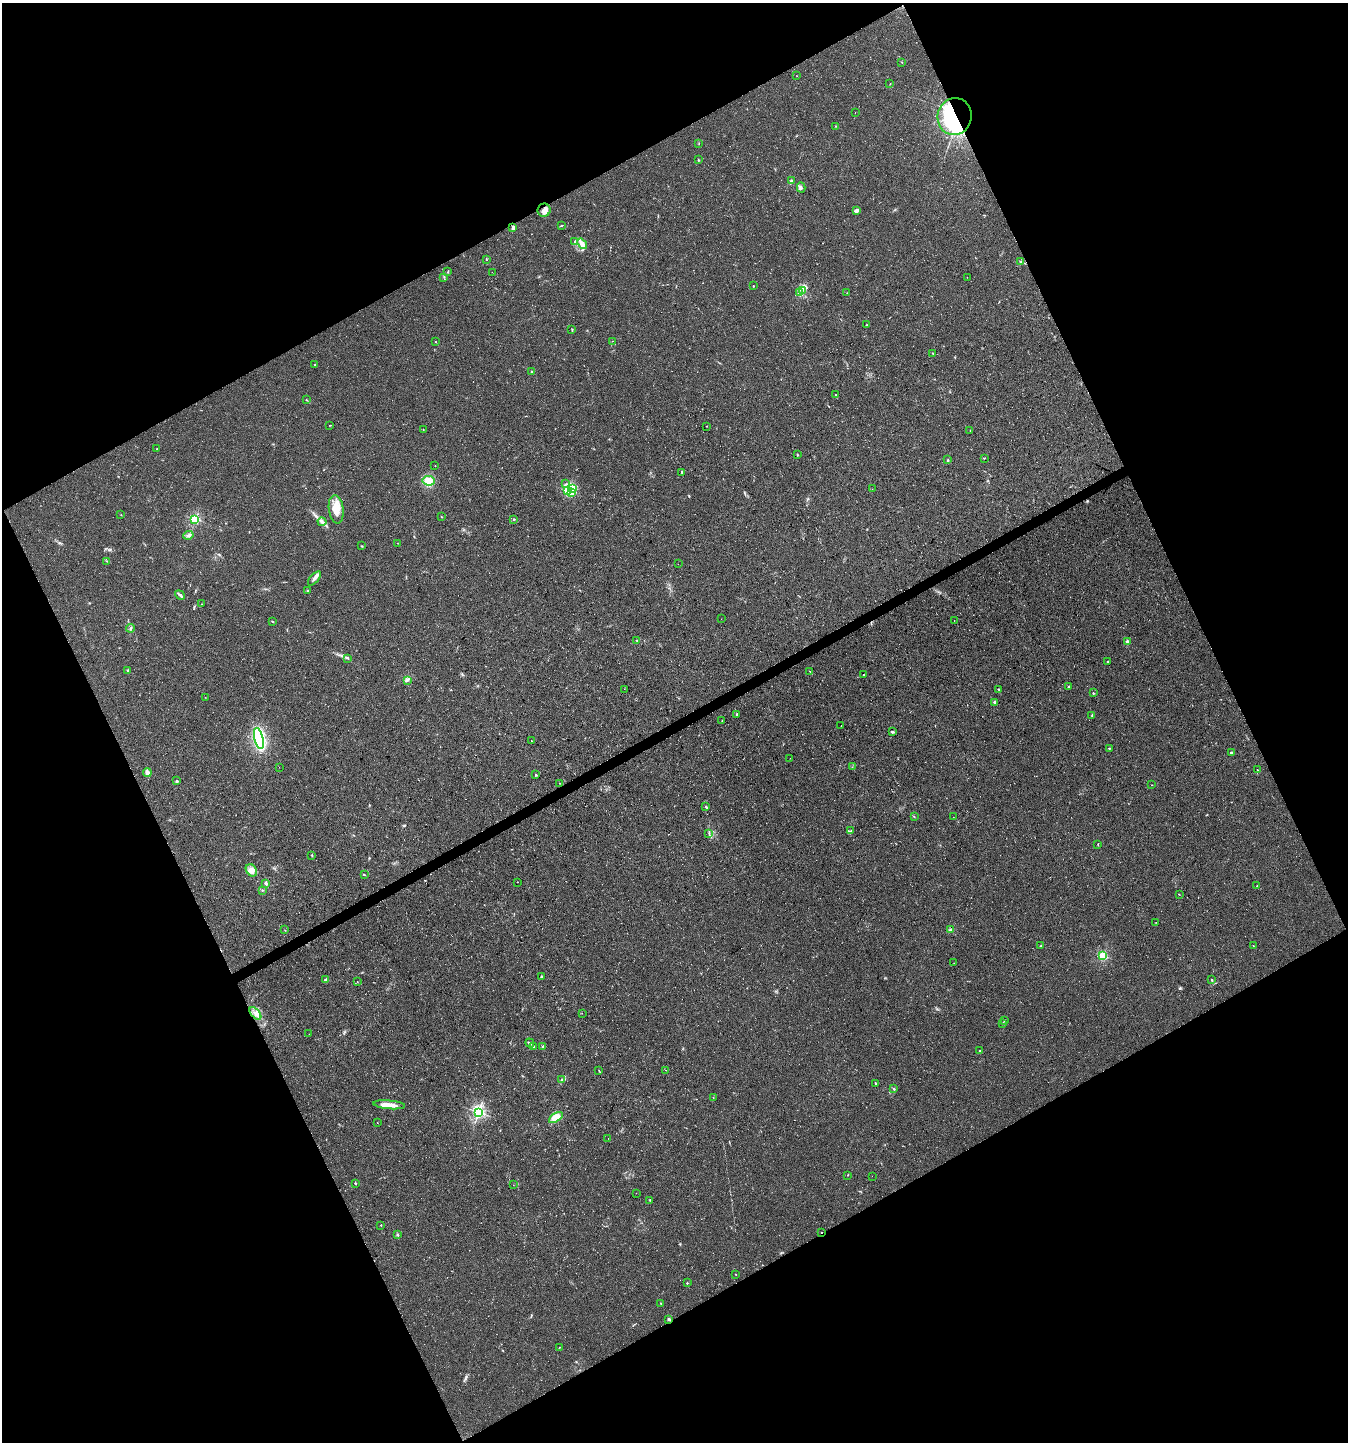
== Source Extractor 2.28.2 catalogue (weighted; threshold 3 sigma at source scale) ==
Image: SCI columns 100-5481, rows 3-5759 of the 5639 x 5759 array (HDU 1 of 3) = the unmasked area's bounding box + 8 px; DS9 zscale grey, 4 x 4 block average (1 PNG px = mean of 4 x 4 image px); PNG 1350 x 1444 px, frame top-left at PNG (2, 3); each listed source drawn as its Kron ellipse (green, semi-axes under 4 px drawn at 4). Shown black and unused: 46% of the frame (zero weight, under 3 of 4 exposures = <1% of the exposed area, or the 3 px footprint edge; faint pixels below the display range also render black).
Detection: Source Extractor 2.28.2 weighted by HDU 2 'WHT'. Background 0.0264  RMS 0.0068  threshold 0.0304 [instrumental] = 3 sigma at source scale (4.5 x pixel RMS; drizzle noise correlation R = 1.50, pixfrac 1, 0.0396/0.0396 arcsec/px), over >= 5 px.
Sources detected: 173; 1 too faint to see at this stretch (4 x 4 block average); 3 inside a brighter object's white glare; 4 cosmic-ray / hot-pixel residue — neither listed nor drawn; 3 coinciding with a brighter row at this scale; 1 inside a brighter listed object's ellipse — not listed separately; the other 161 listed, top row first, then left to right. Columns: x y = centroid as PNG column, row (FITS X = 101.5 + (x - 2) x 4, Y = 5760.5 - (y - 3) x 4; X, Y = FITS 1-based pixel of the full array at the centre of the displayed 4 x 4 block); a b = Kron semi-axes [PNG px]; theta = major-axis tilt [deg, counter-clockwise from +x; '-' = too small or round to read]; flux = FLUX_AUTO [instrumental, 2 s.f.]
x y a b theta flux
902 62 2 2 - 1.2
797 76 2 2 - 1.1
890 84 2 2 - 1.5
855 112 2 2 - 0.67
955 117 18 17 - 380
836 126 2 2 - 1.8
699 144 3 2 - 1.4
698 160 2 2 - 3.5
791 180 3 2 - 5.2
801 188 5 3 - 7.4
544 210 6 6 - 24
856 211 4 3 - 12
561 226 3 2 - 2.7
513 227 4 3 - 11
575 241 3 2 - 2.6
582 244 6 3 -50 27
486 260 3 2 - 2.4
1021 262 3 2 - 4.1
448 272 2 2 - 2.2
492 272 2 2 - 0.5
444 277 2 2 - 1.4
967 277 2 2 - 4.6
753 286 2 2 - 4.3
802 290 3 2 - 3.8
799 292 3 2 - 3.9
847 293 2 2 - 0.93
867 325 2 2 - 0.95
572 330 3 2 - 3.1
612 341 2 2 - 0.92
435 342 2 2 - 2.5
933 353 2 2 - 1.9
315 365 2 2 - 2.2
532 372 2 2 - 15
835 395 2 2 - 4.2
306 400 2 2 - 2.3
329 425 3 2 - 1.8
707 426 2 2 - 1
423 429 2 2 - 1.7
970 430 2 2 - 1.3
157 449 2 2 - 3
798 455 2 2 - 2.6
984 458 3 2 - 2.4
948 460 2 2 - 2.8
435 466 2 2 - 1.5
682 473 3 2 - 3.4
429 481 6 5 - 48
566 484 2 2 - 2.8
573 488 3 2 - 23
872 489 2 2 - 0.65
567 490 2 2 - 110
571 492 2 2 - 65
336 509 14 7 -83 58
121 515 2 2 - 1.3
441 517 2 2 - 1.8
195 519 2 2 - 530
514 519 3 2 - 2.9
322 522 4 2 - 7.6
188 535 5 3 - 9.4
398 543 2 2 - 0.79
362 546 2 2 - 1.6
106 561 3 2 - 2.2
678 564 2 2 - 0.79
315 578 9 3 48 16
308 591 2 2 - 2.2
180 595 5 2 - 6.9
201 604 2 2 - 1.5
721 619 2 2 - 0.48
954 620 2 2 - 0.81
272 621 2 2 - 3.7
130 628 4 3 - 5.3
636 640 2 2 - 1.7
1127 642 2 2 - 29
348 658 2 2 - 3.2
1108 661 2 2 - 8.5
128 671 3 2 - 3.6
810 671 2 2 - 1.7
864 675 2 2 - 2.7
407 680 4 2 - 5.5
1068 687 3 2 - 2.4
624 689 2 2 - 0.6
999 689 2 2 - 3.8
1093 693 2 2 - 2.8
205 697 2 2 - 1
994 702 4 2 - 6
737 714 3 2 - 2.8
1092 715 3 2 - 3.3
722 721 2 2 - 1.3
841 726 2 2 - 0.6
892 732 2 2 - 24
259 738 11 4 -76 460
531 741 2 2 - 2.9
1109 748 2 2 - 3.6
1232 753 3 2 - 5.2
790 758 2 2 - 0.73
279 767 2 2 - 0.59
852 767 2 2 - 1.1
1257 770 2 2 - 2.2
147 773 4 4 - 14
536 775 3 2 - 2.7
177 781 2 2 - 19
559 783 2 2 - 1.3
1152 785 2 2 - 1.2
706 806 3 2 - 3.4
914 817 2 2 - 1.5
953 817 2 2 - 0.66
851 831 3 2 - 2.3
709 833 3 2 - 3.3
1098 844 3 2 - 2
312 855 2 2 - 1.9
251 870 7 5 -53 30
364 874 3 2 - 2.7
517 882 2 2 - 1.1
266 883 3 2 - 6.4
1257 886 2 2 - 1.7
262 890 2 2 - 2.9
1179 894 2 2 - 1.3
1156 922 2 2 - 0.91
285 930 2 2 - 1.3
951 930 3 3 - 9.7
1253 945 2 2 - 1.1
1041 946 3 2 - 2.8
1103 956 2 2 - 460
954 963 2 2 - 1.7
541 977 3 2 - 3.5
326 980 3 2 - 8.3
1212 980 2 2 - 2.6
357 982 2 2 - 1.2
255 1013 7 4 -50 20
582 1013 2 2 - 0.89
1004 1021 2 2 - 2.2
1003 1023 3 2 - 2.9
309 1034 2 2 - 0.67
530 1043 5 3 - 9.7
533 1046 3 3 - 6.3
543 1047 4 2 - 3.3
980 1051 2 2 - 1.8
599 1070 2 2 - 1.2
665 1070 2 2 - 1.3
562 1079 2 2 - 1.7
876 1084 3 2 - 5
894 1089 3 2 - 3.4
713 1097 2 2 - 1.1
389 1105 16 3 -5 39
478 1112 2 2 - 1100
556 1118 8 4 33 60
377 1123 2 2 - 1.5
608 1138 2 2 - 0.58
847 1175 2 2 - 2
872 1176 2 2 - 0.51
355 1183 2 2 - 5.7
513 1185 2 2 - 0.8
636 1193 2 2 - 0.63
650 1200 2 2 - 2.3
381 1225 2 2 - 4.6
821 1232 2 2 - 3.1
397 1235 2 2 - 19
735 1274 3 2 - 2
687 1283 2 2 - 2.2
661 1303 3 2 - 2.1
669 1319 2 2 - 24
559 1347 2 2 - 1.1
Overlapping masked pixels (flux is a lower limit): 3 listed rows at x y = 955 117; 544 210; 821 1232
Diffuse or blended objects may show on this block-average render without a row.